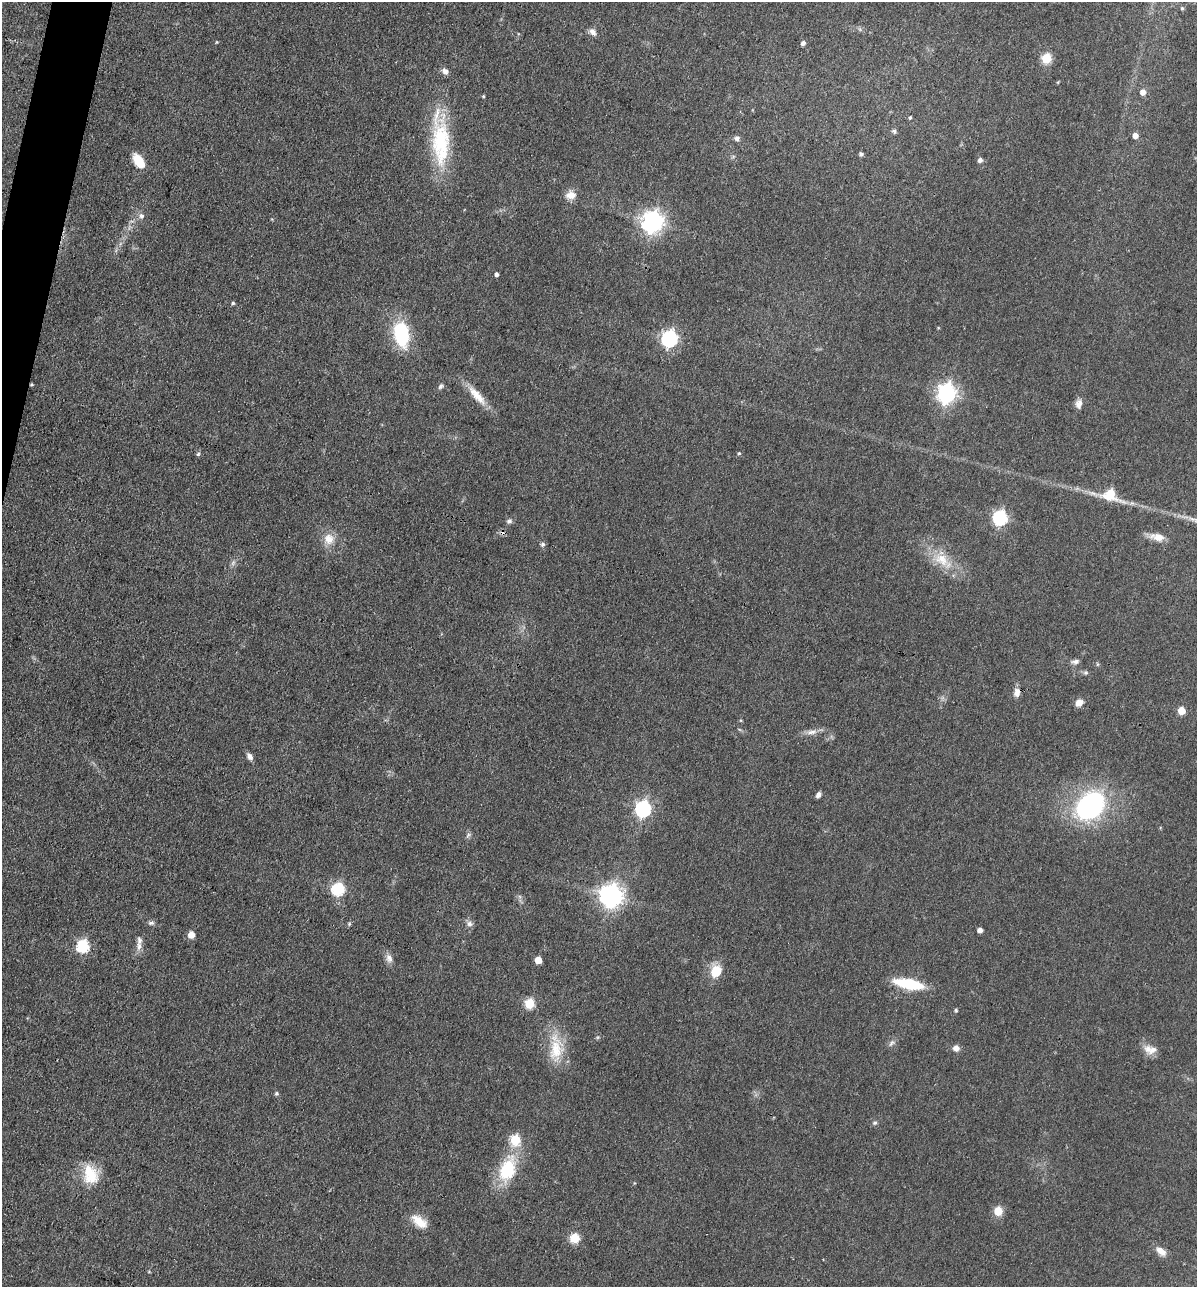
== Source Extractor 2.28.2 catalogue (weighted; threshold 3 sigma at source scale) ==
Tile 11 of 4 x 4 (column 3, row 3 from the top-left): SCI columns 2519-3713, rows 1285-2569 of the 5159 x 5138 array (HDU 1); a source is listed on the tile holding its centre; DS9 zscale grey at full resolution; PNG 1199 x 1289 px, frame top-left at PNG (2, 2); no overlay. Shown black and unused: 1% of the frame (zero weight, under 3 of 4 exposures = <1% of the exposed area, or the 3 px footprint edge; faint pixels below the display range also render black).
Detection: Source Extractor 2.28.2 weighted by HDU 2 'WHT'; one run over the whole footprint, this tile lists its part. Background 0.0814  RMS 0.0065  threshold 0.0291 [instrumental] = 3 sigma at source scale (4.5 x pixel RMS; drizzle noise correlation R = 1.50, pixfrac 1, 0.05/0.05 arcsec/px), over >= 5 px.
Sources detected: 81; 1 cosmic-ray / hot-pixel residue — not listed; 2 inside a brighter listed object's ellipse — not listed separately; the other 78 listed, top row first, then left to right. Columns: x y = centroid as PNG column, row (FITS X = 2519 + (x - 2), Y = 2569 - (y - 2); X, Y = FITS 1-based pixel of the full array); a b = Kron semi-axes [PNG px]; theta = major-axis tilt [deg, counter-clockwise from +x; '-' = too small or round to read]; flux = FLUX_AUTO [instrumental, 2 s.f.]
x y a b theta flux
1182 8 5 5 - 0.87
593 32 10 7 -48 3.2
216 42 5 3 - 0.56
803 43 5 5 - 2.2
1046 58 6 5 - 36
445 71 9 7 -36 2.7
1058 82 5 3 - 0.54
1143 92 6 6 - 4.1
483 96 4 4 - 0.67
910 118 5 3 - 0.76
894 131 6 5 - 1.5
1135 135 5 5 - 4.5
737 138 8 6 -13 2
441 143 66 22 -89 56
861 154 5 4 - 1.5
980 160 5 5 - 2.4
139 161 16 9 -58 13
571 195 12 11 - 5.9
141 216 8 7 - 2.4
652 222 8 7 - 440
496 274 4 4 - 2.1
233 303 4 4 - 1
401 334 28 16 -80 40
669 339 8 7 - 170
31 385 5 3 - 0.7
441 386 8 5 45 1.6
946 393 8 7 - 300
477 395 33 10 -47 12
1079 404 12 8 79 3.6
739 453 5 4 - 0.77
198 454 5 5 - 1.1
1110 494 9 7 -26 35
1000 518 7 6 - 120
509 521 8 6 28 1.8
1157 537 20 9 -12 6.8
329 539 15 13 90 8.8
543 544 6 6 - 1.5
942 559 24 16 -30 17
233 563 8 4 54 1.6
1075 661 11 6 7 2.2
1085 672 7 6 - 1.3
1017 693 11 8 77 4.2
1079 702 9 7 24 4.6
1181 711 5 5 - 14
812 732 17 7 7 4.3
250 756 8 6 -55 3
818 795 7 5 59 2.5
1090 806 28 21 48 110
643 809 7 6 - 180
468 835 8 4 46 1.4
338 889 6 6 - 81
611 895 9 8 - 490
151 923 9 6 6 1.8
349 924 6 4 48 0.96
470 924 9 8 - 2.6
980 930 4 4 - 3.6
191 935 5 5 - 8.7
83 946 7 6 - 61
139 946 14 7 88 3.9
389 958 12 9 -70 3.7
538 960 5 5 - 11
716 971 17 13 69 12
908 984 31 10 -11 28
529 1003 6 5 - 35
956 1010 4 4 - 0.93
891 1043 11 6 53 2.1
956 1048 7 7 - 3.4
556 1049 40 19 88 22
1148 1049 13 11 89 6
277 1093 5 5 - 1.1
875 1123 6 5 - 1.2
515 1140 6 6 - 37
507 1170 15 9 73 47
90 1174 26 19 -74 20
998 1211 5 5 - 26
419 1222 22 11 -36 10
574 1238 6 5 - 32
1161 1251 14 8 -38 5
Overlapping masked pixels (flux is a lower limit): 2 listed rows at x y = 31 385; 1017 693